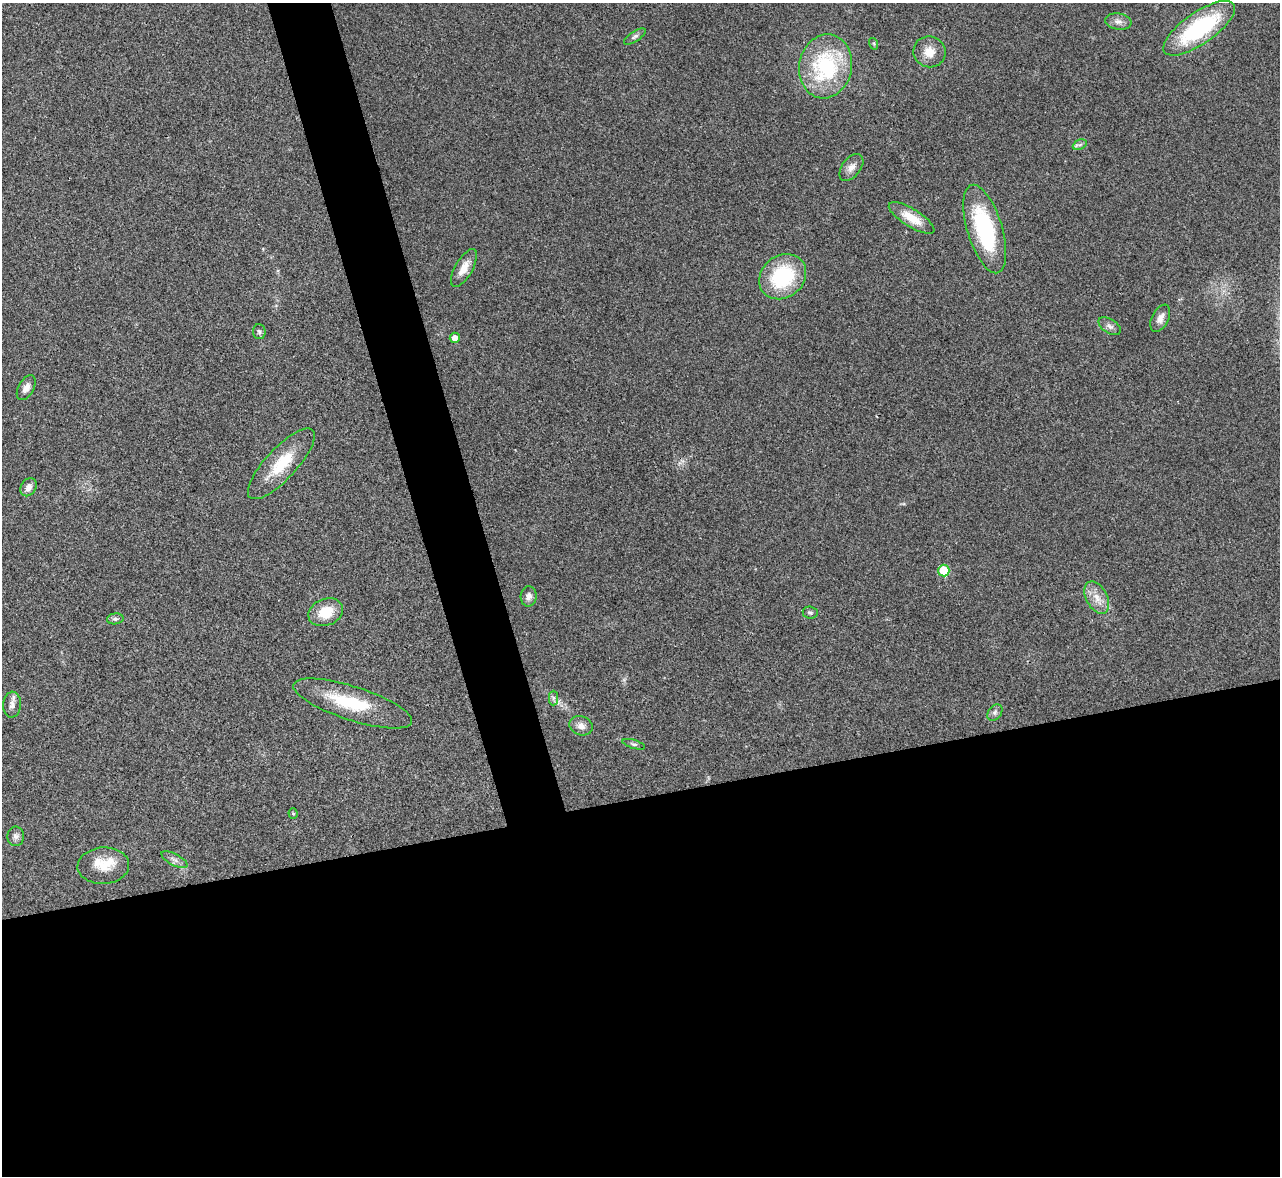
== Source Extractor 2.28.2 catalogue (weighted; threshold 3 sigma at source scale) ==
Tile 15 of 4 x 4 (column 3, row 4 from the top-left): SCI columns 2562-3839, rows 263-1436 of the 5119 x 5100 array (HDU 1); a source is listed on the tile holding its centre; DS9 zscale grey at full resolution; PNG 1282 x 1178 px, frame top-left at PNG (2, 3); each listed source drawn as its Kron ellipse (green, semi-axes under 4 px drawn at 4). Shown black and unused: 36% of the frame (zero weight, under 3 of 4 exposures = <1% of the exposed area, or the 3 px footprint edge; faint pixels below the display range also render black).
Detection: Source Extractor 2.28.2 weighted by HDU 2 'WHT'; one run over the whole footprint, this tile lists its part. Background 0.0221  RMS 0.0044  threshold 0.0197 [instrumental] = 3 sigma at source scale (4.5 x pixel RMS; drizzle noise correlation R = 1.50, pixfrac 1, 0.05/0.05 arcsec/px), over >= 5 px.
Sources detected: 38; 1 inside a brighter object's white glare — neither listed nor drawn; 2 inside a brighter listed object's ellipse — not listed separately; the other 35 listed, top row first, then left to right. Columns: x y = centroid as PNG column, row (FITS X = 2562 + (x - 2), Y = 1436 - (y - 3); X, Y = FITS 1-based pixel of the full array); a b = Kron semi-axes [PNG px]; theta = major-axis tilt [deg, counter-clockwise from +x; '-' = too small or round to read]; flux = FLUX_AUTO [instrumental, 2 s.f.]
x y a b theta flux
1118 21 13 8 -7 2.5
1199 28 42 16 35 47
635 36 12 5 33 1.3
874 44 6 4 -72 0.53
929 52 16 15 - 6.4
826 66 32 26 79 43
1080 145 7 4 26 1
851 167 15 9 52 3.1
912 218 26 9 -32 9
985 229 46 17 -73 45
464 268 21 8 60 5.3
783 277 25 21 39 33
1160 318 15 8 64 2.9
1110 326 12 7 -32 1.9
259 332 7 6 - 0.98
455 338 5 5 - 3
26 388 13 7 61 2.9
281 464 46 15 47 17
29 487 10 7 56 2.5
944 570 6 5 - 14
529 596 10 8 86 2.1
1097 598 17 10 -62 5.2
326 612 18 13 22 10
810 613 7 6 - 1
115 619 8 5 7 1.1
553 698 7 4 89 1.1
353 703 62 17 -18 25
12 705 13 9 86 2.5
995 713 9 6 50 1.3
581 726 12 9 -19 2.9
634 744 12 4 -16 1
293 813 5 4 - 0.53
16 836 9 8 - 1.9
174 860 14 5 -28 2
103 866 26 18 4 8.9